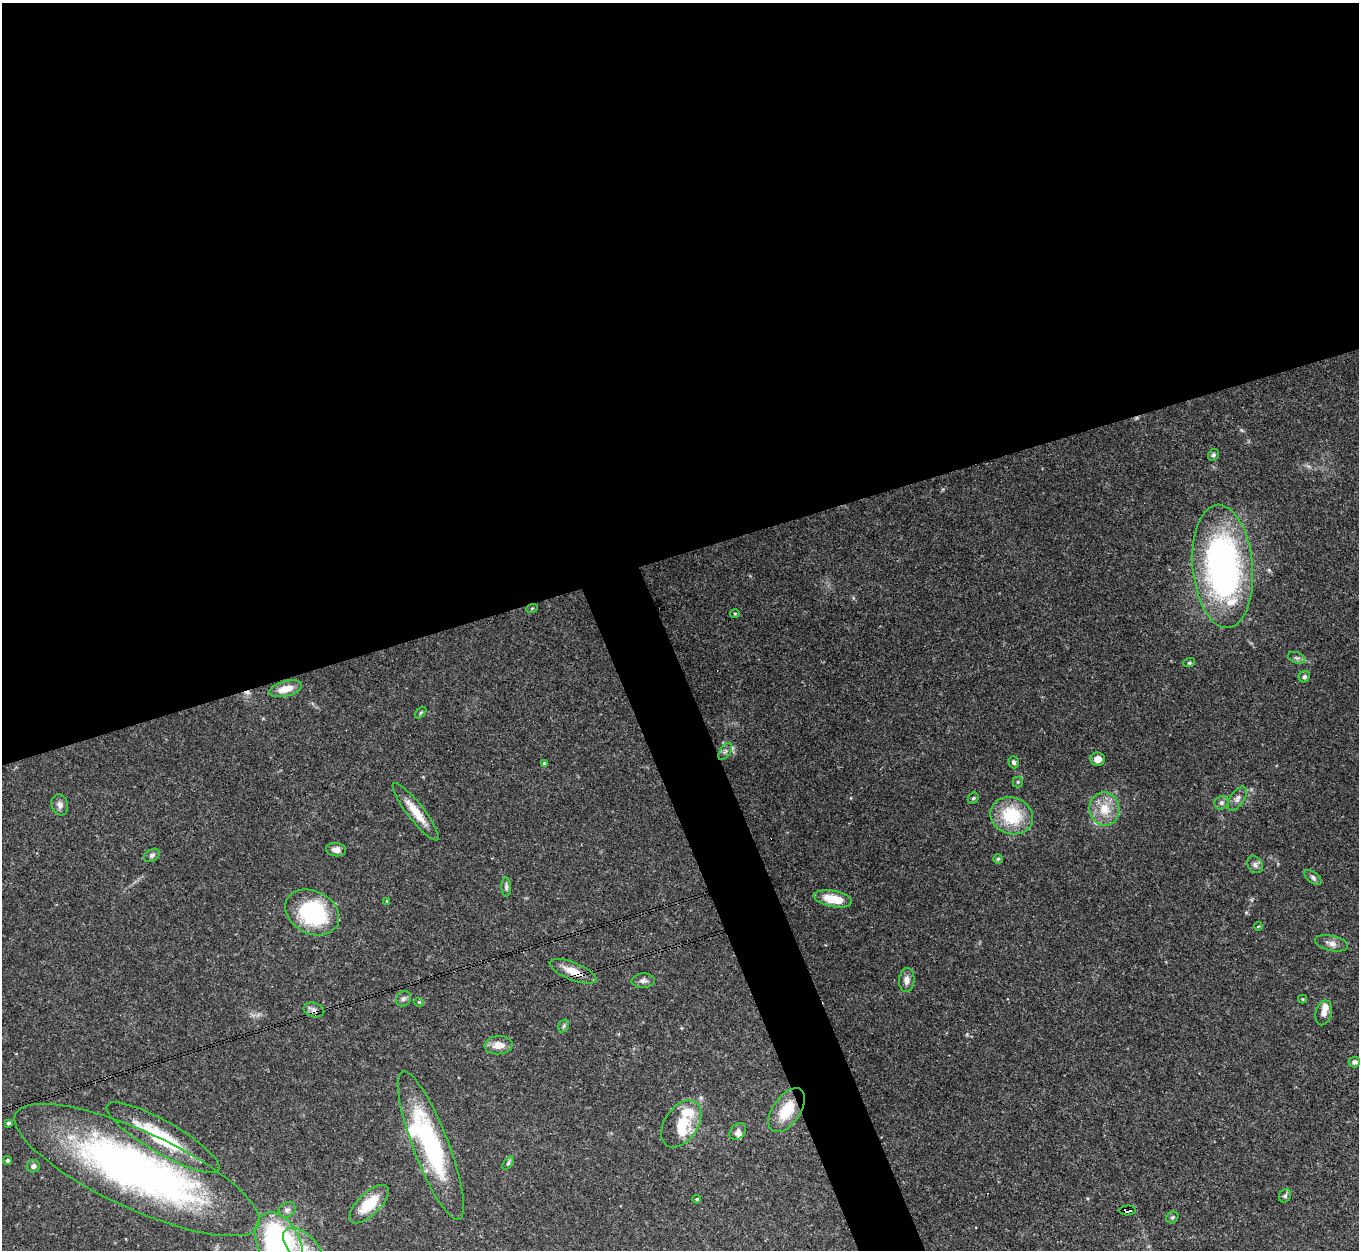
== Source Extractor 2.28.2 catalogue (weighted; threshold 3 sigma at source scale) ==
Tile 2 of 4 x 4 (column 2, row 1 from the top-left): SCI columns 1358-2714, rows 3892-5139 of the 5431 x 5414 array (HDU 1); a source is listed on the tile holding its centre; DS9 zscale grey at full resolution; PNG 1361 x 1252 px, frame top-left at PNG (2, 3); each listed source drawn as its Kron ellipse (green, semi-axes under 4 px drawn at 4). Shown black and unused: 47% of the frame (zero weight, under 3 of 4 exposures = <1% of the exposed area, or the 3 px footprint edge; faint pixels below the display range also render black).
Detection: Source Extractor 2.28.2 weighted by HDU 2 'WHT'; one run over the whole footprint, this tile lists its part. Background 0.0749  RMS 0.0065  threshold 0.0291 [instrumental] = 3 sigma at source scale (4.5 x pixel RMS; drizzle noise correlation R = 1.50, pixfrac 1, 0.05/0.05 arcsec/px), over >= 5 px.
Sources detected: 70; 2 inside a brighter object's white glare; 1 cosmic-ray / hot-pixel residue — neither listed nor drawn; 6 inside a brighter listed object's ellipse — not listed separately; the other 61 listed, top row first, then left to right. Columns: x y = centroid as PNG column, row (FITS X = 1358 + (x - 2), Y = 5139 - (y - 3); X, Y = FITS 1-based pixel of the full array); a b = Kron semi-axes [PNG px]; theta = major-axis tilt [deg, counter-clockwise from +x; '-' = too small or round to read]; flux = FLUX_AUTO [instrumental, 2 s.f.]
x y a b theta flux
1213 455 6 5 - 1.3
1223 566 62 30 -85 210
532 608 6 3 19 0.69
735 614 5 3 - 0.6
1296 658 9 5 -20 1.7
1189 663 6 4 18 0.76
1304 677 6 5 - 1.3
285 689 17 7 15 9.7
421 713 7 4 46 0.86
725 751 9 5 56 1.7
1098 759 7 6 - 4.6
1014 762 6 5 - 1.7
544 763 4 3 - 1
1018 782 5 5 - 0.91
973 798 6 5 - 0.86
1237 799 13 7 56 3.3
1221 803 7 6 - 1.9
60 805 11 8 -73 2.9
1104 809 17 15 -79 13
416 812 35 8 -52 13
1012 816 22 18 -20 32
336 850 10 6 -6 3.4
152 855 8 5 32 1.8
998 859 4 4 - 0.87
1255 865 9 7 -54 2.2
1313 877 10 5 -38 1.7
506 887 9 5 -88 1.6
833 899 19 8 -11 14
387 901 3 3 - 0.58
312 912 28 21 -27 69
1258 926 4 3 - 1
1331 943 17 7 -12 3.9
573 971 25 8 -22 9.3
907 980 12 7 87 4
643 981 11 7 3 2.4
403 999 8 7 - 1.8
1302 999 4 4 - 0.71
419 1002 5 4 - 0.74
314 1010 10 7 -16 2.5
1324 1013 13 8 75 4.1
564 1026 7 5 60 1.1
499 1045 14 9 4 6.7
1354 1062 6 5 - 1.8
787 1110 25 13 55 20
8 1123 3 3 - 1.5
681 1124 26 16 56 19
738 1131 9 7 47 2.8
163 1138 65 16 -30 35
431 1145 79 18 -69 80
8 1160 4 3 - 1.2
508 1163 7 4 53 1.1
33 1166 6 6 - 2.3
137 1170 134 38 -25 330
1285 1196 7 6 - 1.4
697 1199 4 3 - 0.83
369 1204 25 11 44 18
287 1210 9 7 31 2.3
1128 1210 8 5 2 20
1172 1217 6 5 - 1.1
279 1244 34 21 -65 140
303 1247 25 13 -44 15
Overlapping masked pixels (flux is a lower limit): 3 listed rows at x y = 573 971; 314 1010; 1128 1210
Isophote crosses this tile's border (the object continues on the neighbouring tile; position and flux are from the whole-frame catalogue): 2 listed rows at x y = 279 1244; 303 1247